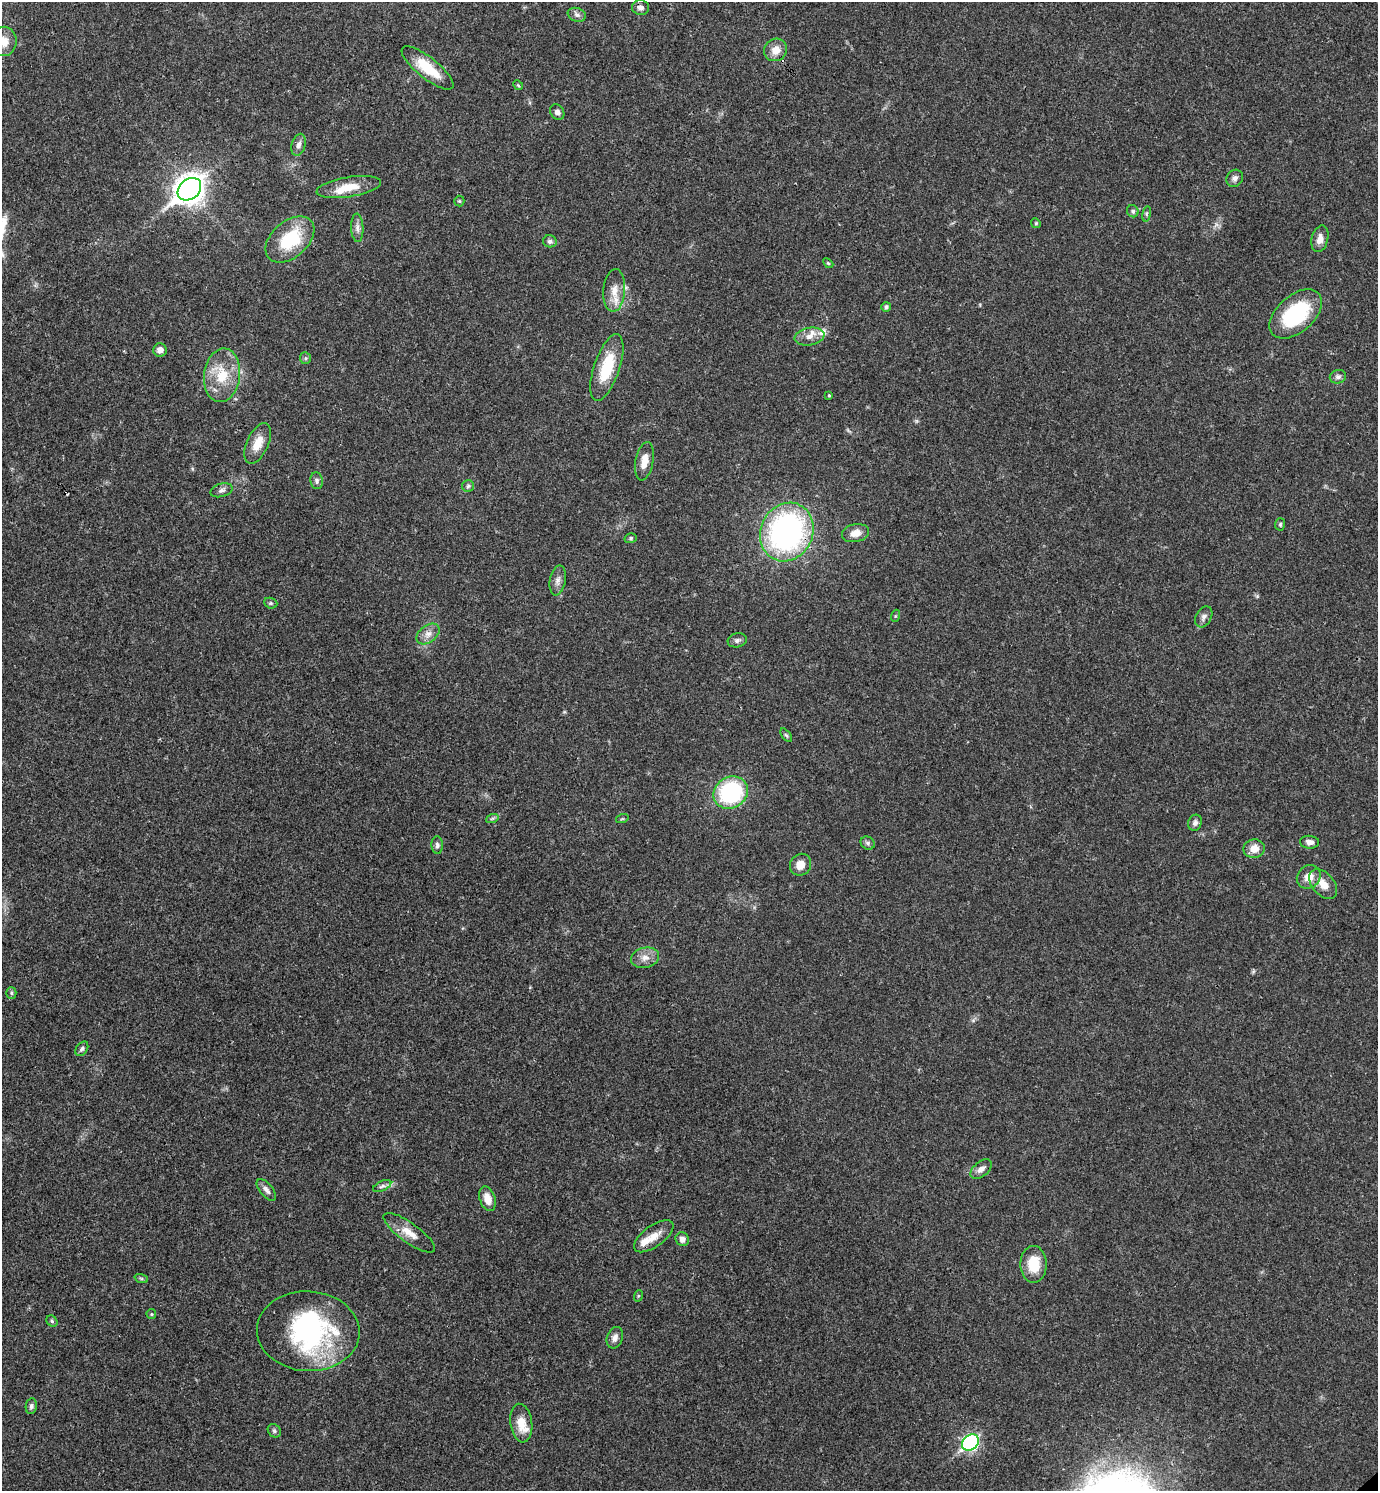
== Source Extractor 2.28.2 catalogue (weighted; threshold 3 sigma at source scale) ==
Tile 11 of 4 x 4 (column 3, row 3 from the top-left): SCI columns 3050-4425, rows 1491-2979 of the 5958 x 5961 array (HDU 1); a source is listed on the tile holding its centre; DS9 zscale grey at full resolution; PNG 1380 x 1493 px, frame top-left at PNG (2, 2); each listed source drawn as its Kron ellipse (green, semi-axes under 4 px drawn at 4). Shown black and unused: <1% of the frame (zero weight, under 3 of 4 exposures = <1% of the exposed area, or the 3 px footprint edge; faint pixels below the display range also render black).
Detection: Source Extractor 2.28.2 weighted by HDU 2 'WHT'; one run over the whole footprint, this tile lists its part. Background 0.0204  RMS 0.0022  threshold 0.00997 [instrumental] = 3 sigma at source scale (4.5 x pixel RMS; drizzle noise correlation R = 1.50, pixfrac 1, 0.05/0.05 arcsec/px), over >= 5 px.
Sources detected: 84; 1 inside a brighter object's white glare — neither listed nor drawn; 5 inside a brighter listed object's ellipse — not listed separately; the other 78 listed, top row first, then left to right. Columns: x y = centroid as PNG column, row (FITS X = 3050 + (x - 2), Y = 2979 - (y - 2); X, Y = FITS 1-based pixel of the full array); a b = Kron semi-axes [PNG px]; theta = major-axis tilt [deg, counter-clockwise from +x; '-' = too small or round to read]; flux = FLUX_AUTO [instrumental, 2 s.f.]
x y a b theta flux
641 7 8 7 - 1
577 15 9 6 -21 0.79
4 41 14 12 -90 2.6
776 50 12 11 - 2.4
428 68 32 10 -38 6.9
518 85 5 4 - 0.26
557 112 8 6 -57 0.85
298 145 11 7 73 0.99
1235 178 9 8 - 0.9
349 187 32 10 9 4.5
189 189 13 10 40 270
459 201 5 5 - 0.32
1133 211 6 5 - 0.5
1147 214 8 4 81 0.41
1036 223 5 4 - 0.29
357 228 14 6 -87 1.1
290 239 28 18 41 11
1320 239 13 8 75 1.7
550 241 7 6 - 0.62
828 263 6 3 -44 0.26
614 290 21 11 86 3
886 307 5 4 - 0.59
1296 314 31 18 41 17
809 337 15 9 11 1.9
160 350 7 6 - 1.1
305 358 6 5 - 0.37
607 367 35 13 71 9.3
222 375 27 18 83 7.2
1338 377 8 6 14 0.8
829 395 4 3 - 0.27
258 443 21 10 65 3.5
644 461 19 9 79 2.4
317 481 8 6 -82 0.61
468 486 6 6 - 0.45
221 490 11 6 16 0.85
1280 524 6 5 - 0.35
787 532 30 26 64 58
855 533 13 9 12 2
631 538 6 5 - 0.4
558 580 15 8 80 1.3
271 603 7 5 -20 0.38
895 616 6 4 71 0.29
1204 617 11 7 61 0.97
428 634 13 8 37 1.6
737 640 9 7 14 0.7
786 735 8 4 -53 0.41
731 793 18 15 31 25
492 819 6 4 20 0.38
622 819 6 4 18 0.27
1195 823 8 6 71 0.76
1310 842 9 6 -4 1.2
868 843 7 6 - 0.55
437 845 9 6 -86 0.62
1254 849 10 9 - 2.5
800 865 11 10 - 2.3
1309 877 13 11 41 2.6
1323 884 17 11 -48 2.8
645 958 14 10 13 1.8
11 993 6 5 - 0.36
82 1049 8 5 54 0.52
981 1169 12 7 40 1.3
382 1186 10 5 25 0.62
266 1190 13 6 -50 1
487 1199 12 7 -72 2.5
409 1233 31 9 -36 3.1
654 1236 23 10 36 3.1
682 1239 7 6 - 1.2
1033 1264 18 13 -89 5.7
141 1278 7 4 -19 0.39
638 1296 6 4 72 0.24
151 1314 5 5 - 0.27
52 1321 6 5 - 0.36
308 1331 51 40 -3 38
615 1338 11 7 70 1.1
31 1406 8 5 81 0.62
521 1423 19 11 -82 3.3
274 1431 7 6 - 0.48
970 1442 9 7 41 40
Overlapping masked pixels (flux is a lower limit): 1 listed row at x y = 787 532
Isophote crosses this tile's border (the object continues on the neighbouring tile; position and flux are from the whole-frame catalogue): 1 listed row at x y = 4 41